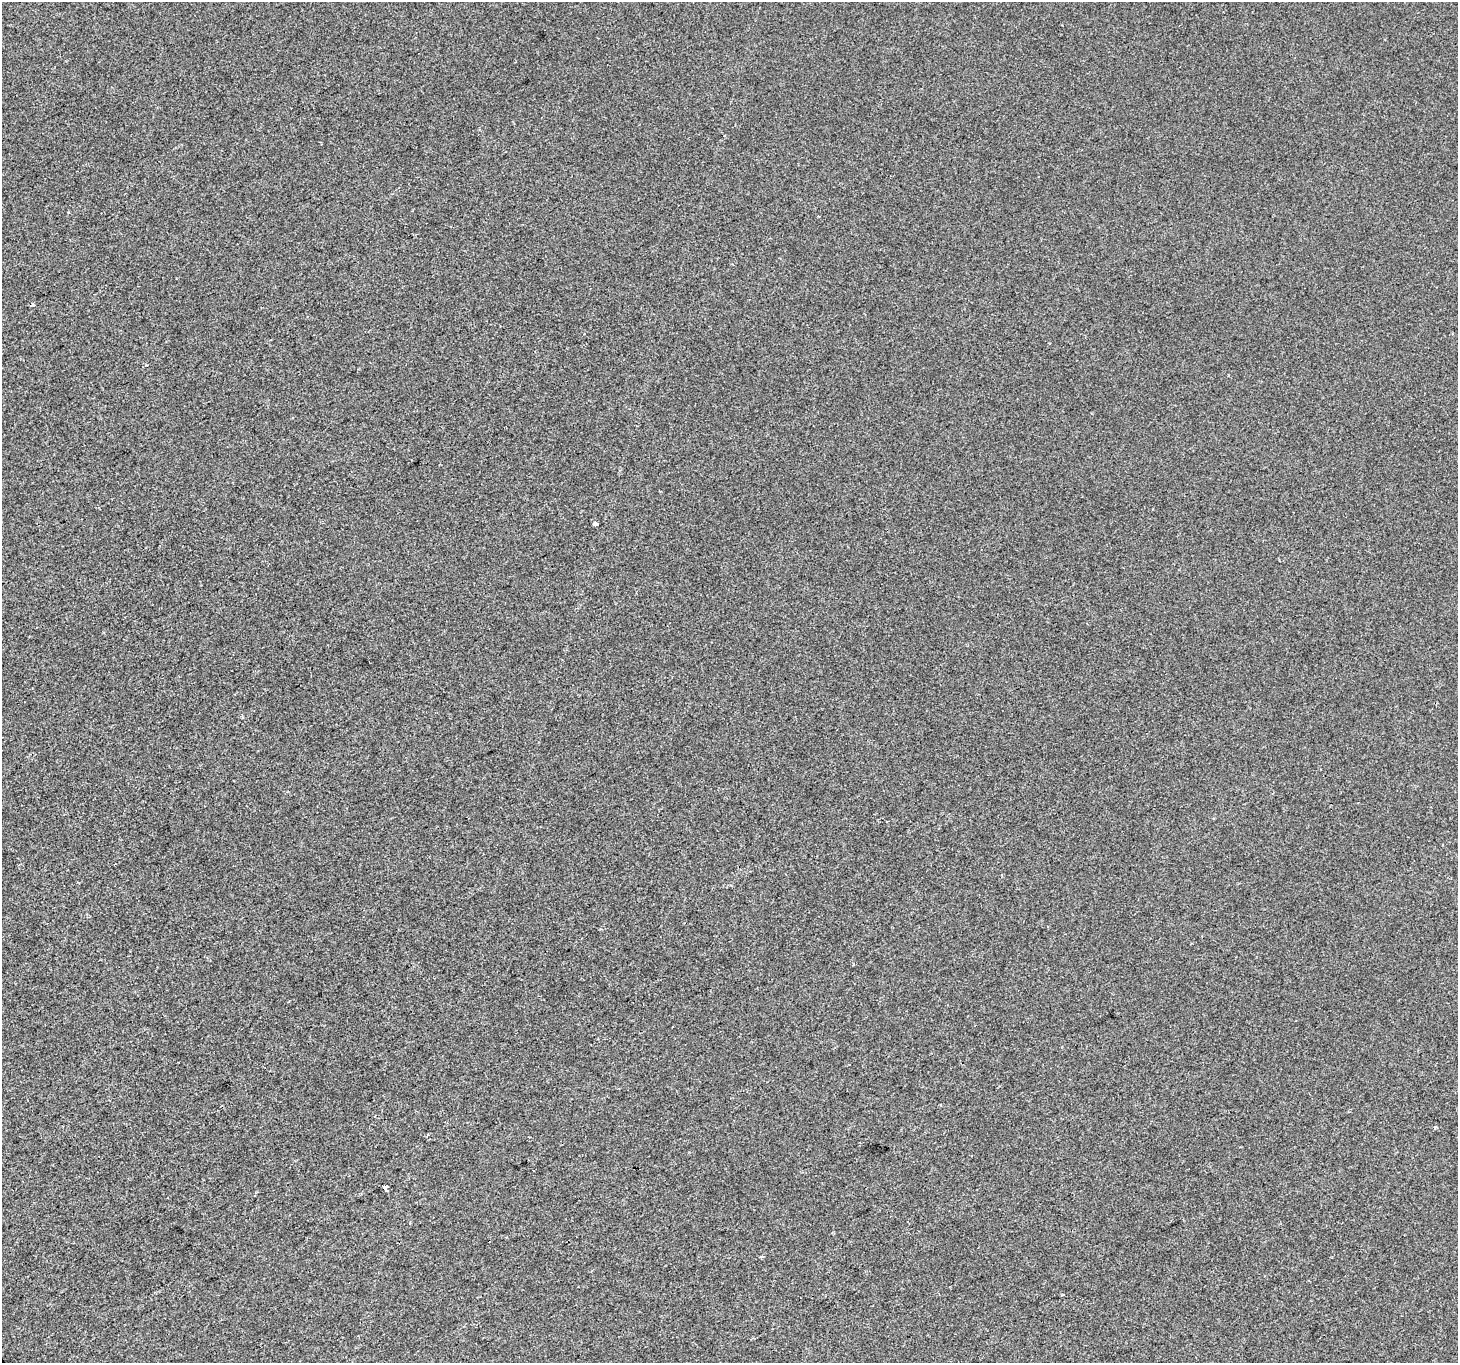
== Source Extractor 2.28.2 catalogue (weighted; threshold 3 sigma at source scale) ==
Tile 7 of 4 x 4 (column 3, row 2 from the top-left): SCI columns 2917-4372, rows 2893-4253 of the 5829 x 5724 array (HDU 1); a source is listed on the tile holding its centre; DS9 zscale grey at full resolution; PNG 1460 x 1365 px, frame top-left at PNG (2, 2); no overlay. Shown black and unused: <1% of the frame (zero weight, under 2 of 3 exposures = <1% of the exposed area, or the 3 px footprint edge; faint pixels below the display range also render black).
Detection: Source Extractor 2.28.2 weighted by HDU 2 'WHT'; one run over the whole footprint, this tile lists its part. Background -5.90e-04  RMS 0.0042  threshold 0.0187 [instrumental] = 3 sigma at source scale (4.5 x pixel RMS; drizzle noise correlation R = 1.50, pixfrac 1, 0.0396/0.0396 arcsec/px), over >= 5 px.
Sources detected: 4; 1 cosmic-ray / hot-pixel residue — not listed; the other 3 listed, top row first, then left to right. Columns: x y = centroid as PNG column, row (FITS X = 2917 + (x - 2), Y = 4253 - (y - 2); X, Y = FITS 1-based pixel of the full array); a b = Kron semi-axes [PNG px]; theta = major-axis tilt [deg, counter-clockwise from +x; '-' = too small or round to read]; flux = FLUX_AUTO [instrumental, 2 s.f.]
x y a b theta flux
818 216 3 2 - 0.36
595 523 4 4 - 2.1
386 1187 4 4 - 56